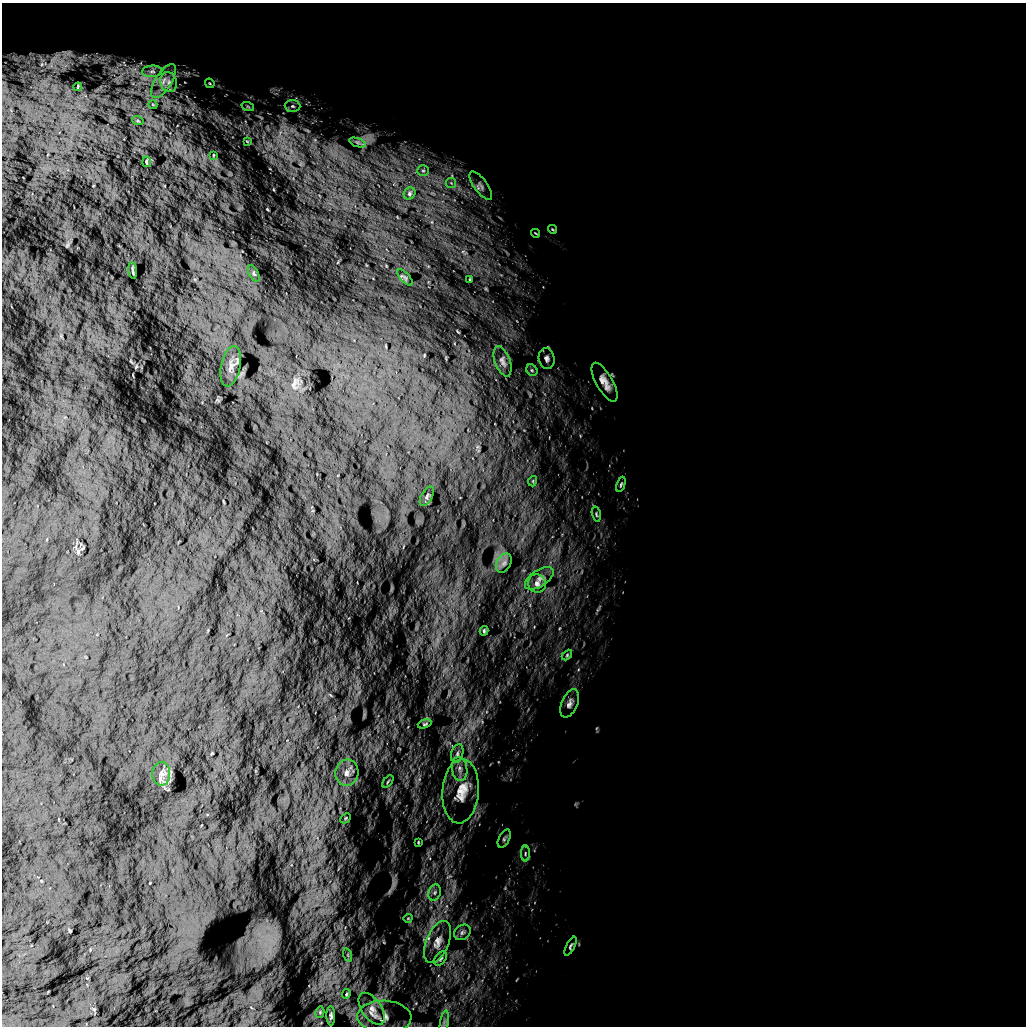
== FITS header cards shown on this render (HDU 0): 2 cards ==
NAXIS1  =                 1024 /
NAXIS2  =                 1024 /

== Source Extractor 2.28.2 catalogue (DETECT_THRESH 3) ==
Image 1024 x 1024 px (HDU 0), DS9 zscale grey, 1 PNG px = 1 image px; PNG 1028 x 1028 px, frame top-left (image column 1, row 1024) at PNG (2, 3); each listed source drawn as its Kron ellipse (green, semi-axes under 4 px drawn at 4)
Background 5.01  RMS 870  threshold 2610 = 3 sigma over >= 5 px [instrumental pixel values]
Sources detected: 62; all 62 listed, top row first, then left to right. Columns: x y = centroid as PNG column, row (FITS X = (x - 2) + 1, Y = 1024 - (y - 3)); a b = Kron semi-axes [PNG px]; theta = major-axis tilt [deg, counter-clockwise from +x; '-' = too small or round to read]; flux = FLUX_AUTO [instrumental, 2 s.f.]
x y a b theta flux
152 71 10 5 4 2.2e+05
163 81 19 8 58 6.4e+05
169 82 10 8 -76 2.9e+05
210 83 5 3 - 5.9e+04
78 87 4 2 - 3.9e+04
153 105 4 3 - 4.6e+04
292 106 8 6 -3 1.4e+05
248 107 6 4 -19 7.9e+04
138 121 6 3 -18 5.3e+04
247 141 3 2 - 3.8e+04
357 142 8 4 -19 1.1e+05
213 155 3 2 - 4.0e+04
147 162 5 2 - 5.9e+04
423 171 6 5 - 1.1e+05
451 183 5 5 - 8.7e+04
481 186 17 6 -53 2.6e+05
410 193 6 5 - 1.1e+05
552 229 5 3 - 5.1e+04
536 233 5 2 - 4.8e+04
133 270 8 2 -82 8.8e+04
254 274 9 4 -63 1.2e+05
405 278 10 4 -48 9.4e+04
470 279 3 2 - 4.0e+04
547 358 10 8 -78 2.4e+05
502 361 16 7 -69 3.0e+05
231 366 20 9 78 5.0e+05
532 370 6 5 - 1.0e+05
605 382 22 8 -61 6.2e+05
533 481 5 3 - 4.8e+04
621 484 8 3 69 9.4e+04
427 496 11 5 61 1.5e+05
596 514 7 4 -77 9.0e+04
504 563 10 7 61 2.1e+05
539 578 16 8 33 3.2e+05
537 583 9 8 - 2.4e+05
484 631 5 3 - 7.6e+04
567 655 6 4 46 7.5e+04
570 703 15 8 67 3.1e+05
425 724 7 4 18 8.4e+04
457 753 10 6 74 1.9e+05
460 769 12 7 -82 3.4e+05
347 773 13 11 77 5.4e+05
161 774 11 9 89 3.2e+05
388 782 7 3 50 7.1e+04
461 791 32 18 86 1.6e+06
345 818 6 4 43 8.1e+04
504 839 10 5 63 1.4e+05
418 842 4 2 - 5.1e+04
525 854 8 4 89 1.3e+05
435 892 8 6 71 1.7e+05
408 918 4 3 - 4.3e+04
462 932 9 7 38 1.9e+05
438 942 22 11 67 6.7e+05
571 946 10 4 63 1.2e+05
348 955 7 4 -72 9.5e+04
440 958 8 5 49 1.4e+05
346 994 5 3 - 6.8e+04
372 1009 18 9 -55 5.0e+05
320 1012 6 4 77 7.4e+04
331 1016 9 4 -89 1.5e+05
384 1017 27 16 -3 7.2e+05
444 1023 12 3 80 1.4e+05